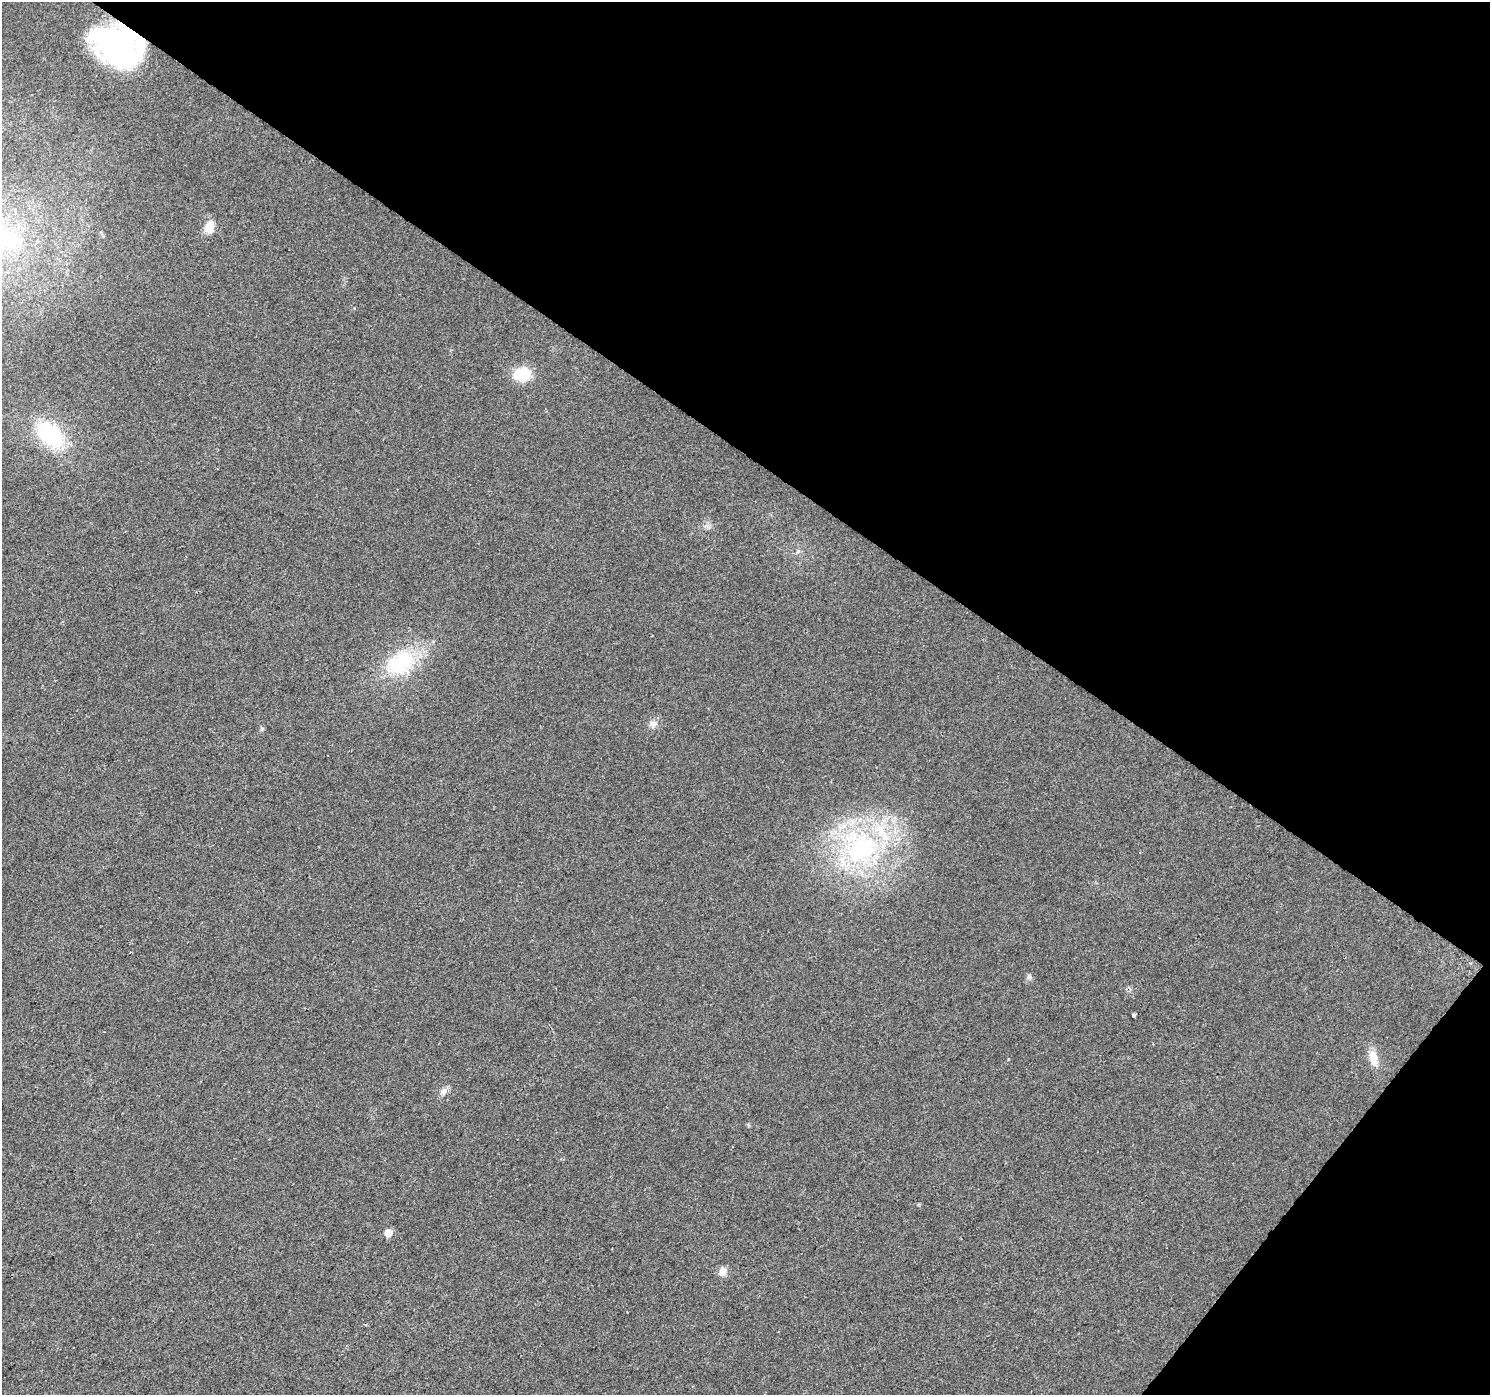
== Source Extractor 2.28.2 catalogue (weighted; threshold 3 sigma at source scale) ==
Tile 8 of 4 x 4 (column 4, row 2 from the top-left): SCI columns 4469-5956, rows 3035-4427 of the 5956 x 6001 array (HDU 1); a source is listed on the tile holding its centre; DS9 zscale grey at full resolution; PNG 1492 x 1397 px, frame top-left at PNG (2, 2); no overlay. Shown black and unused: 36% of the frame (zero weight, under 2 of 3 exposures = <1% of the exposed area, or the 3 px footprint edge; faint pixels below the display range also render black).
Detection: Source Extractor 2.28.2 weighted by HDU 2 'WHT'; one run over the whole footprint, this tile lists its part. Background 0.0239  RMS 0.0061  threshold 0.0275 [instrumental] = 3 sigma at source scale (4.5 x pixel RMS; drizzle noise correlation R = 1.50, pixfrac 1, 0.0396/0.0396 arcsec/px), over >= 5 px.
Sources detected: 18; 1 inside a brighter object's white glare — not listed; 1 inside a brighter listed object's ellipse — not listed separately; the other 16 listed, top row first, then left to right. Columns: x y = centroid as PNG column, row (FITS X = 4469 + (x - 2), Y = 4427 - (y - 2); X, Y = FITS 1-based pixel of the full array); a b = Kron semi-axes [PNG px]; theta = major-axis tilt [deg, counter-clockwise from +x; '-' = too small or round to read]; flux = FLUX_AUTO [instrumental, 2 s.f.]
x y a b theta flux
115 50 47 23 -39 110
209 227 16 11 72 7.3
522 374 18 14 24 18
50 435 33 21 -45 47
798 551 6 5 - 1.2
652 636 3 2 - 0.43
400 663 43 28 34 43
653 723 11 8 3 3.1
262 729 6 4 -19 0.8
861 849 48 39 34 100
1029 977 6 6 - 1.4
1134 1014 5 3 - 2.4
1373 1057 21 10 -76 7.8
443 1091 10 7 67 2.8
388 1233 5 5 - 8.6
722 1271 13 9 67 3.6
Overlapping masked pixels (flux is a lower limit): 1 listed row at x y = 115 50